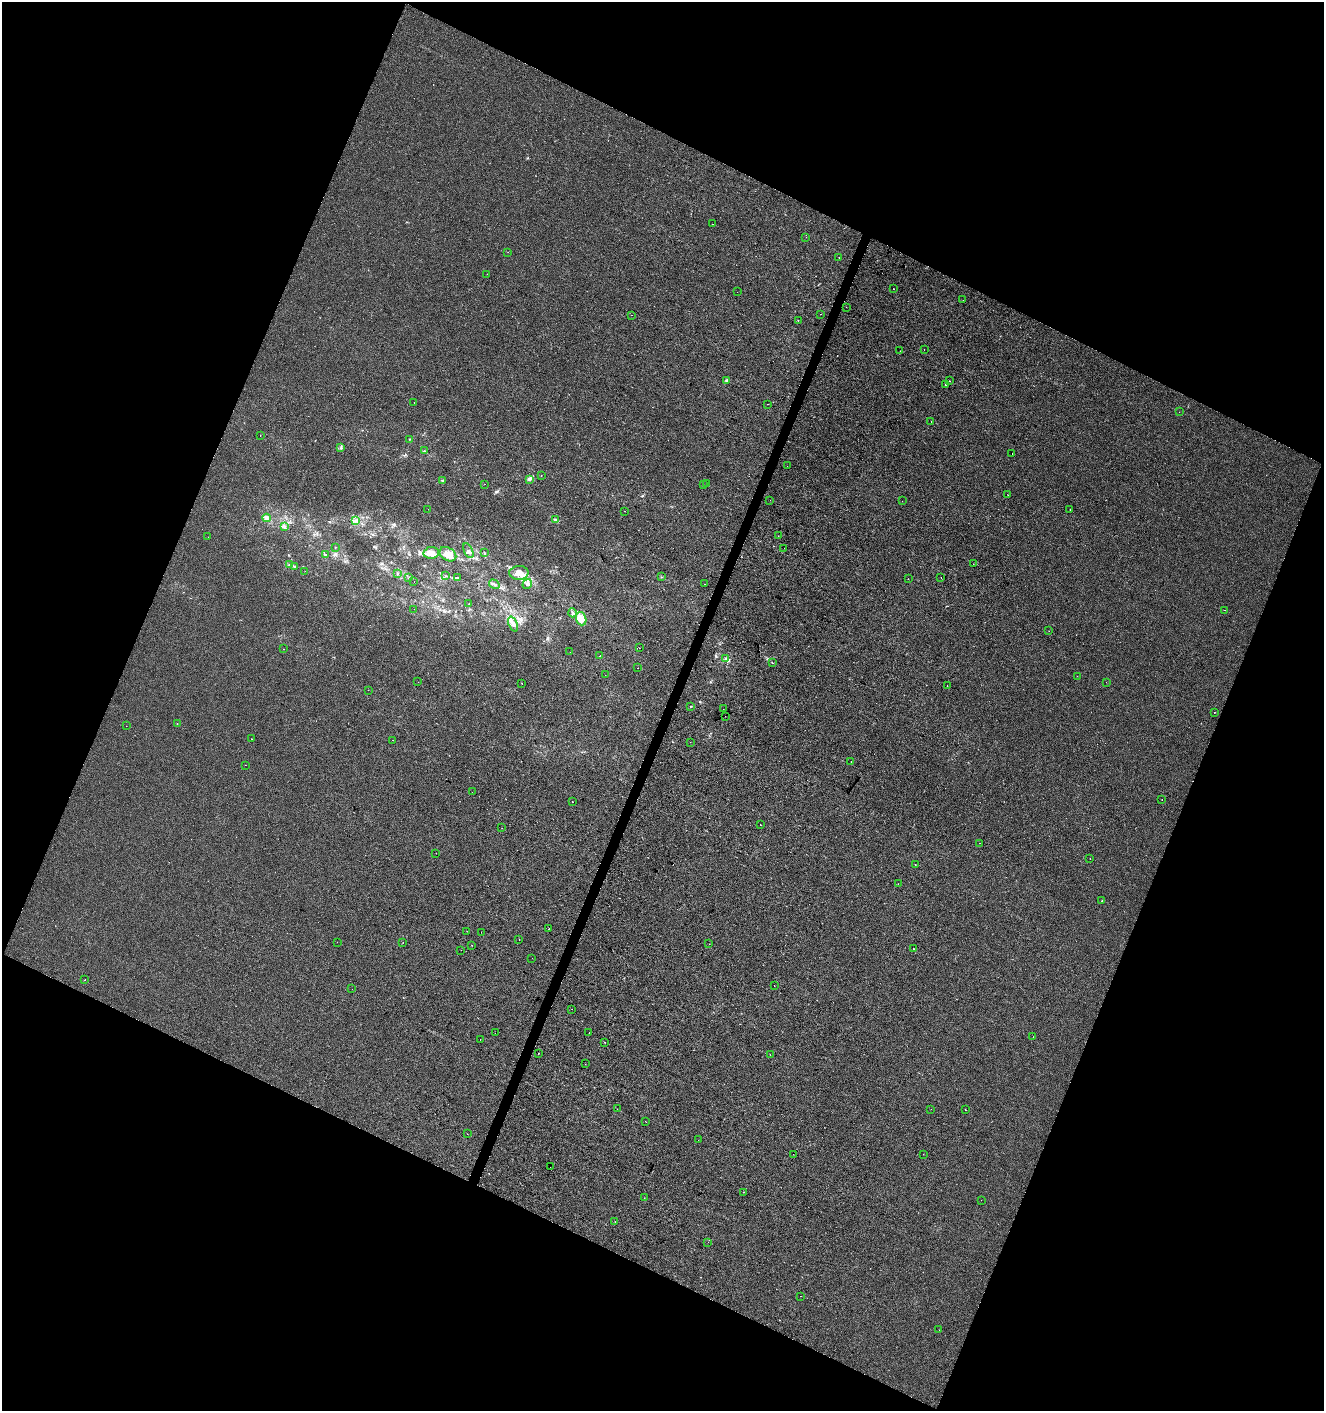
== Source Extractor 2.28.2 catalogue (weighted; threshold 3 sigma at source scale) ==
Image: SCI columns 207-5491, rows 8-5642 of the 5761 x 5642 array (HDU 1 of 3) = the unmasked area's bounding box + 8 px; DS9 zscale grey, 4 x 4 block average (1 PNG px = mean of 4 x 4 image px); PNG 1326 x 1413 px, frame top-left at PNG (2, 2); each listed source drawn as its Kron ellipse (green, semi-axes under 4 px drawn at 4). Shown black and unused: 44% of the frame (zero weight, under 2 of 3 exposures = <1% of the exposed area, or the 3 px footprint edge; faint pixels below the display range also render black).
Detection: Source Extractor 2.28.2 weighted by HDU 2 'WHT'. Background -3.41e-04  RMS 0.0042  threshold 0.0188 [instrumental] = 3 sigma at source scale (4.5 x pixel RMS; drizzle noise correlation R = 1.50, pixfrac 1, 0.0396/0.0396 arcsec/px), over >= 5 px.
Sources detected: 172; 12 cosmic-ray / hot-pixel residue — neither listed nor drawn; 4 coinciding with a brighter row at this scale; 6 inside a brighter listed object's ellipse — not listed separately; the other 150 listed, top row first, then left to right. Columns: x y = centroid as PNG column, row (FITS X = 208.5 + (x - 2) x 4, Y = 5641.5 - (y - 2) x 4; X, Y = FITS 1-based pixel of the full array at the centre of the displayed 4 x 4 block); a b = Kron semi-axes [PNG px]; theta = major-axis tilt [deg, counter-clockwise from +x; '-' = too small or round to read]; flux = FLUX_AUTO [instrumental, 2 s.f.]
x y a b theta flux
712 224 2 2 - 2.6
806 237 2 2 - 0.53
508 252 2 2 - 0.47
839 257 2 2 - 5.2
487 274 2 2 - 0.4
893 289 2 2 - 0.86
737 292 2 2 - 1.3
963 300 2 2 - 0.98
846 307 2 2 - 1.5
820 314 2 2 - 0.69
632 315 2 2 - 2
798 321 2 2 - 0.44
924 349 2 2 - 1.3
900 351 2 2 - 0.88
726 380 3 2 - 2.8
950 381 2 2 - 0.74
945 385 2 2 - 14
414 402 2 2 - 2.6
767 404 2 2 - 1
1179 412 2 2 - 0.89
931 421 2 2 - 0.57
260 435 2 2 - 1
409 439 2 2 - 0.85
341 448 3 2 - 2
424 451 2 2 - 1.2
1012 453 2 2 - 0.94
787 466 2 2 - 2.1
541 476 2 2 - 0.61
530 479 4 3 - 3.7
442 480 2 2 - 1.7
485 484 2 2 - 0.47
706 484 2 2 - 1
704 485 2 2 - 0.38
1008 495 2 2 - 0.59
770 500 2 2 - 1.3
902 501 2 2 - 0.84
428 509 2 2 - 0.36
1070 509 2 2 - 0.65
624 511 2 2 - 0.65
267 518 4 3 - 9.7
556 520 2 2 - 6.3
356 521 3 2 - 2.5
284 526 3 3 - 4
778 536 2 2 - 2.9
208 537 2 2 - 1.6
335 547 2 2 - 0.63
784 548 2 2 - 1.4
468 551 8 3 -66 5.1
431 553 8 6 9 23
485 553 2 2 - 0.6
448 554 9 6 -33 21
325 555 3 2 - 2.3
973 564 2 2 - 0.42
289 565 2 2 - 2.7
294 567 3 2 - 2.5
305 571 2 2 - 0.68
519 573 9 7 1 19
397 574 3 2 - 2.2
446 576 2 2 - 0.97
662 577 2 2 - 0.82
941 577 2 2 - 0.52
409 578 2 2 - 0.96
457 578 3 2 - 2.8
908 579 2 2 - 0.82
414 581 2 2 - 0.34
494 584 5 2 - 4.2
527 584 5 3 - 5.9
705 584 2 2 - 0.37
469 603 2 2 - 0.41
414 609 2 2 - 0.48
1225 610 2 2 - 0.6
572 613 4 2 - 4
581 619 6 5 - 28
513 624 8 4 -67 12
1049 631 2 2 - 0.49
639 648 2 2 - 0.42
283 649 2 2 - 1.6
570 652 2 2 - 0.62
600 656 2 2 - 1.2
726 659 4 3 - 4.8
772 662 2 2 - 1.1
638 668 2 2 - 1.4
605 675 2 2 - 3.3
1077 676 2 2 - 0.59
418 682 2 2 - 0.46
1106 682 2 2 - 0.4
522 684 2 2 - 1.7
947 686 2 2 - 0.59
368 690 2 2 - 0.7
690 706 2 2 - 0.68
723 709 2 2 - 0.59
1214 712 2 2 - 0.69
725 716 2 2 - 0.69
177 724 2 2 - 1.4
126 726 2 2 - 0.36
251 739 2 2 - 1.9
392 740 2 2 - 0.95
690 742 2 2 - 0.51
851 761 2 2 - 1.2
245 765 2 2 - 1.1
472 792 2 2 - 0.75
1162 800 2 2 - 0.44
572 802 2 2 - 0.69
760 825 2 2 - 2.2
502 828 2 2 - 0.52
980 843 2 2 - 0.72
436 853 2 2 - 0.62
1090 858 2 2 - 0.51
915 865 2 2 - 0.74
898 884 2 2 - 0.6
1102 901 2 2 - 1.3
549 929 2 2 - 2.5
467 931 2 2 - 0.5
481 932 2 2 - 0.46
519 940 2 2 - 0.92
337 942 2 2 - 0.74
403 942 2 2 - 0.48
709 944 2 2 - 0.81
472 945 2 2 - 0.45
913 949 2 2 - 2.6
461 950 2 2 - 1.9
532 958 2 2 - 2.3
85 980 2 2 - 2.6
774 986 2 2 - 1
352 989 2 2 - 0.43
572 1009 2 2 - 0.66
495 1033 2 2 - 6.1
589 1033 2 2 - 1.5
1033 1037 2 2 - 0.69
480 1040 2 2 - 4.7
605 1042 2 2 - 0.96
538 1053 2 2 - 2.4
770 1055 2 2 - 1.4
585 1064 2 2 - 0.65
617 1109 2 2 - 0.6
931 1109 2 2 - 0.66
965 1110 2 2 - 4.9
646 1122 2 2 - 0.49
467 1134 2 2 - 0.71
698 1140 2 2 - 3.2
793 1154 2 2 - 1.2
923 1154 2 2 - 0.53
550 1167 2 2 - 2.7
744 1192 2 2 - 0.79
644 1198 2 2 - 1
981 1200 2 2 - 0.62
615 1222 2 2 - 0.67
708 1242 2 2 - 0.41
800 1296 2 2 - 0.71
939 1330 2 2 - 0.36
Diffuse or blended objects may show on this block-average render without a row.